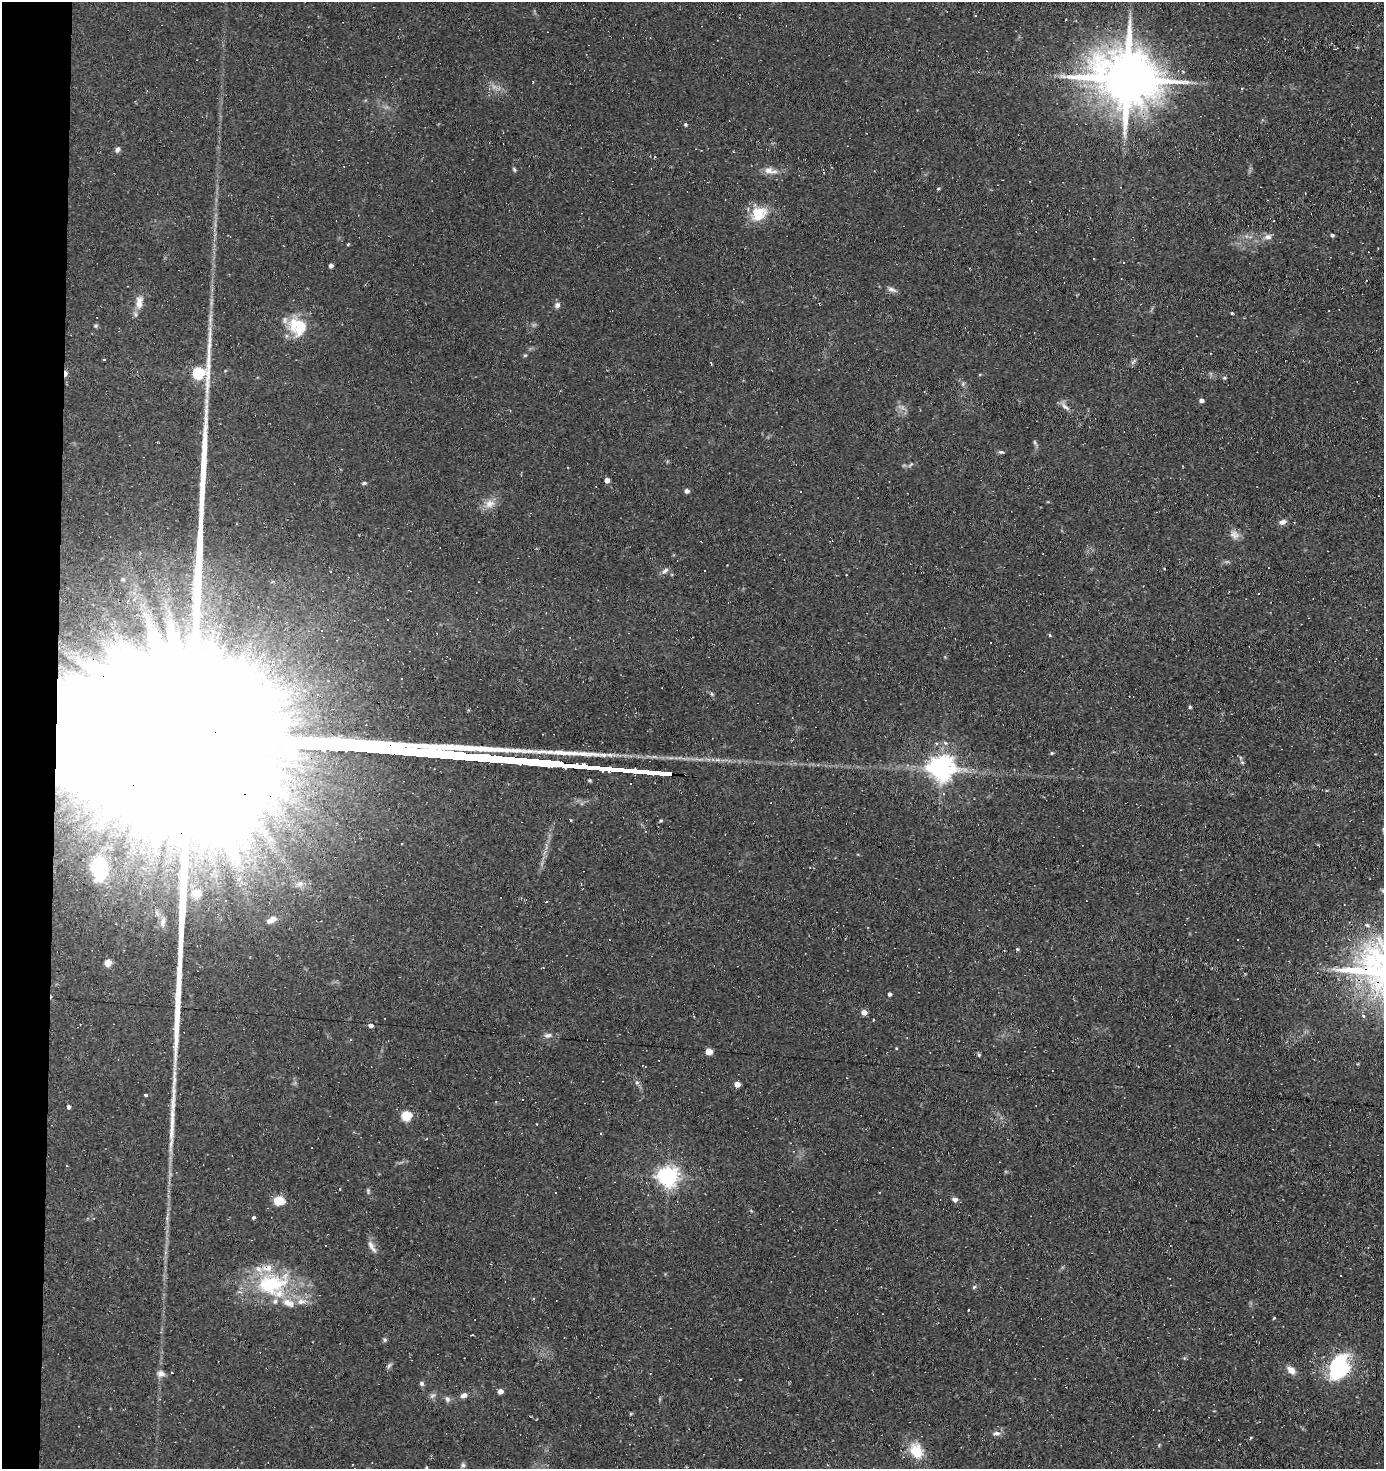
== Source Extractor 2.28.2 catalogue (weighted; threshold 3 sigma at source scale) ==
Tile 4 of 3 x 3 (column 1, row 2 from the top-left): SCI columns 102-1483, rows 1469-2935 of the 4431 x 4403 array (HDU 1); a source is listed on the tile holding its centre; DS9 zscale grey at full resolution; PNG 1386 x 1471 px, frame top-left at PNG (2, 2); no overlay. Shown black and unused: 4% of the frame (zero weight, under 2 of 3 exposures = <1% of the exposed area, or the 3 px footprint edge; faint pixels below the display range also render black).
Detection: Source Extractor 2.28.2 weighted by HDU 2 'WHT'; one run over the whole footprint, this tile lists its part. Background 0.154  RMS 0.0067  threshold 0.03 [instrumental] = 3 sigma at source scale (4.5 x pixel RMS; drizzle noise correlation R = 1.50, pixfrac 1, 0.05/0.05 arcsec/px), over >= 5 px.
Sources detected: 112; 1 too faint to see at this stretch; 9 cosmic-ray / hot-pixel residue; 3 long thin detections or spike segments (spike, bleed or trail) — not listed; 8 inside a brighter listed object's ellipse — not listed separately; the other 91 listed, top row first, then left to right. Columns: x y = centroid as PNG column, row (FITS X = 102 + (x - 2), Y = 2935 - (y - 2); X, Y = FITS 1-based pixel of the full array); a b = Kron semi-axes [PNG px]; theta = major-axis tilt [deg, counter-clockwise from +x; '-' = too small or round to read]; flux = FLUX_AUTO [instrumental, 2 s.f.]
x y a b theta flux
1130 24 7 4 -17 1.6
1127 79 23 14 -7 5600
1242 88 3 3 - 0.77
686 124 4 4 - 1
117 150 8 6 55 1.9
514 169 7 4 -63 0.94
770 171 20 8 -10 5.7
938 188 4 4 - 0.75
758 212 23 12 0 13
1332 235 4 4 - 1.4
1268 237 10 7 3 3.2
348 244 4 3 - 0.82
331 266 4 4 - 2.4
891 289 11 6 -17 2.5
139 302 18 9 88 6.4
557 305 7 6 - 2.3
1232 313 4 3 - 0.69
96 326 6 5 - 0.96
301 326 29 19 45 20
525 355 6 3 1 0.75
1133 362 10 4 56 1.5
199 372 21 9 70 76
1224 378 5 4 - 0.87
1201 400 4 4 - 2.6
1065 406 14 6 -44 3
206 412 34 6 86 9.1
1035 442 6 4 -88 0.98
1001 452 7 5 2 1.3
607 480 4 4 - 4
364 483 5 4 - 0.98
687 491 5 4 - 2.7
490 504 15 11 25 6.3
1282 522 9 6 24 2.7
1235 535 13 11 -27 4.2
1227 562 7 4 19 1.1
1164 569 3 2 - 0.67
331 571 4 3 - 0.75
665 571 10 5 38 2.1
123 579 6 5 - 0.98
213 632 7 4 73 1.9
1050 635 4 3 - 0.97
261 686 7 5 0 2.3
712 694 6 4 -70 0.94
1190 707 4 3 - 0.93
1052 753 4 4 - 0.88
941 767 8 8 - 650
100 868 14 10 -86 60
300 884 9 7 4 3.3
196 894 5 5 - 20
546 901 3 2 - 0.88
272 920 13 6 29 4.2
163 922 13 6 75 3.3
1017 949 4 4 - 0.91
108 963 5 4 - 11
889 994 4 3 - 1.8
864 1012 4 4 - 6.2
1363 1016 4 3 - 1.7
384 1018 2 2 - 0.46
371 1025 5 4 - 2.3
548 1035 11 6 7 2.5
709 1051 5 5 - 12
979 1055 5 4 - 0.93
637 1082 6 5 - 1.4
737 1084 4 4 - 5.7
146 1095 5 3 - 1.4
68 1107 4 4 - 2
406 1115 5 5 - 40
668 1176 7 7 - 390
340 1189 3 2 - 0.65
368 1191 11 3 -85 1
955 1199 6 5 - 2.6
279 1201 9 7 7 13
253 1217 4 4 - 1.3
371 1246 15 6 -65 3.7
271 1284 48 29 13 58
974 1287 7 3 45 0.83
968 1310 3 2 - 0.7
1274 1318 3 3 - 0.95
385 1340 6 5 - 1.1
389 1365 9 5 63 1.5
1339 1367 28 18 71 62
1291 1370 12 8 -45 4.7
161 1374 10 8 2 3.2
421 1383 7 6 - 1.4
500 1391 4 4 - 4.5
464 1395 9 6 23 2.8
447 1399 8 6 -63 2
996 1433 12 6 10 2.6
916 1451 25 17 -61 15
463 1465 6 6 - 1.4
426 1468 3 3 - 1.7
Overlapping masked pixels (flux is a lower limit): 1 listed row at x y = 1127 79
Isophote crosses this tile's border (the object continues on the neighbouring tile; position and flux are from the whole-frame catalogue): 1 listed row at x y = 426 1468